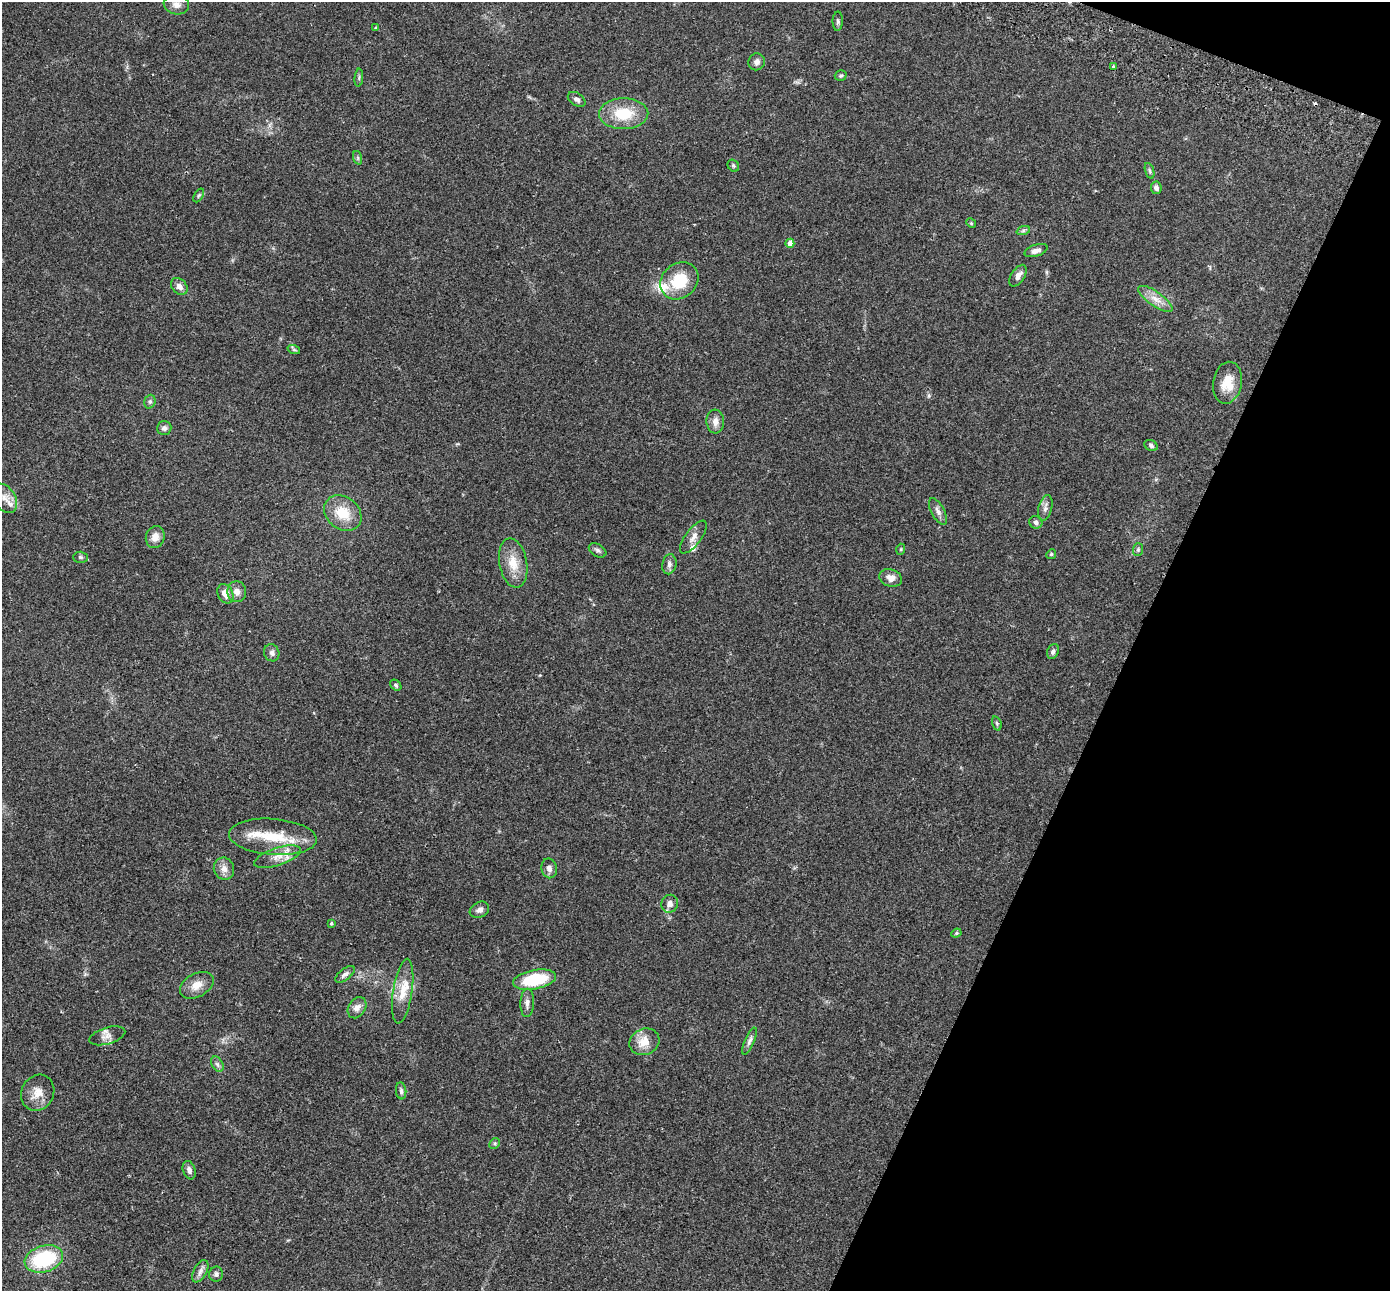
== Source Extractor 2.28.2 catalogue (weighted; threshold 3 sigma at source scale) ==
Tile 8 of 4 x 4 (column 4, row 2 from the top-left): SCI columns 4193-5580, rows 2774-4062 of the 5610 x 5679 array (HDU 1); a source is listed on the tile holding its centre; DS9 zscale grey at full resolution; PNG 1392 x 1293 px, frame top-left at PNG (2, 2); each listed source drawn as its Kron ellipse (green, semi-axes under 4 px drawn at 4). Shown black and unused: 20% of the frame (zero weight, under 2 of 3 exposures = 3% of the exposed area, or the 3 px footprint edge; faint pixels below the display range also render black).
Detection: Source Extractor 2.28.2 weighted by HDU 2 'WHT'; one run over the whole footprint, this tile lists its part. Background 0.109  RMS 0.0092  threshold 0.0414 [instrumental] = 3 sigma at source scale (4.5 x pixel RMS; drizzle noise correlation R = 1.50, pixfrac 1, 0.05/0.05 arcsec/px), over >= 5 px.
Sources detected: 81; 1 cosmic-ray / hot-pixel residue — neither listed nor drawn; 6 inside a brighter listed object's ellipse — not listed separately; the other 74 listed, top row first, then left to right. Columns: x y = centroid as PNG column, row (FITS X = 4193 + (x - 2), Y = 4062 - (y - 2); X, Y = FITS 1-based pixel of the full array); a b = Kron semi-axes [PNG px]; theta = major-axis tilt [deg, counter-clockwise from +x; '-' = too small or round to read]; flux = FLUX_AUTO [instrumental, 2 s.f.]
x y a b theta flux
176 5 13 9 -10 6
838 21 10 5 88 2.1
376 28 4 3 - 1.1
757 62 8 8 - 4
1114 67 3 3 - 5.2
841 76 6 5 - 1.4
359 78 9 3 85 1.5
577 99 10 6 -32 3.1
624 114 24 15 1 29
358 158 7 4 -72 1.6
733 166 6 5 - 1.5
1150 171 8 3 -71 1.4
1156 188 6 5 - 2.9
199 195 7 4 59 1.4
971 223 5 4 - 0.92
1023 231 7 4 19 1.6
790 243 4 4 - 7.5
1036 250 12 6 17 4.9
1018 276 12 6 58 4.9
679 281 20 17 42 31
179 286 9 7 -47 4.7
1155 299 20 7 -35 8.6
294 350 6 4 -19 1.1
1227 383 21 14 81 17
150 402 7 5 70 1.9
715 421 12 9 -86 6
164 428 7 7 - 3.1
1151 445 7 5 -28 2
4 498 16 10 -57 6.9
1045 508 13 6 76 3.9
938 511 15 6 -61 3.9
343 513 20 16 -39 22
1036 522 7 6 - 2.6
155 537 11 9 76 7.1
693 537 19 8 53 6.4
901 549 5 3 - 0.99
598 550 9 6 -31 2.5
1138 550 6 5 - 1.5
1051 554 5 4 - 1.1
81 557 7 5 -2 1.6
513 563 25 14 -79 17
669 564 10 7 80 3.6
891 578 12 8 -17 6.3
237 592 10 9 - 6
225 594 10 7 -64 7.1
1053 651 8 5 68 2.4
272 653 8 7 - 3.2
396 685 6 4 -45 1.7
997 723 7 4 -70 1.4
273 837 44 18 -4 35
278 857 24 8 18 11
549 868 10 8 -79 3.9
224 869 11 10 - 6.2
670 904 9 8 - 4.5
479 910 10 7 28 3.8
331 923 4 3 - 1.1
956 933 5 4 - 1.2
345 974 11 5 39 3.1
534 980 22 9 10 45
197 985 18 11 29 9.9
403 991 32 9 82 16
527 1003 14 7 88 4.2
357 1008 11 8 57 5.3
107 1036 19 8 16 5.9
749 1041 14 5 67 3.3
644 1042 15 13 24 13
217 1064 8 5 -60 2.6
401 1091 8 5 -83 2.2
38 1093 18 16 62 12
495 1143 6 4 45 1.4
189 1170 9 6 -72 3.4
44 1259 19 13 17 62
200 1271 12 6 62 4.2
216 1274 7 7 - 2.5